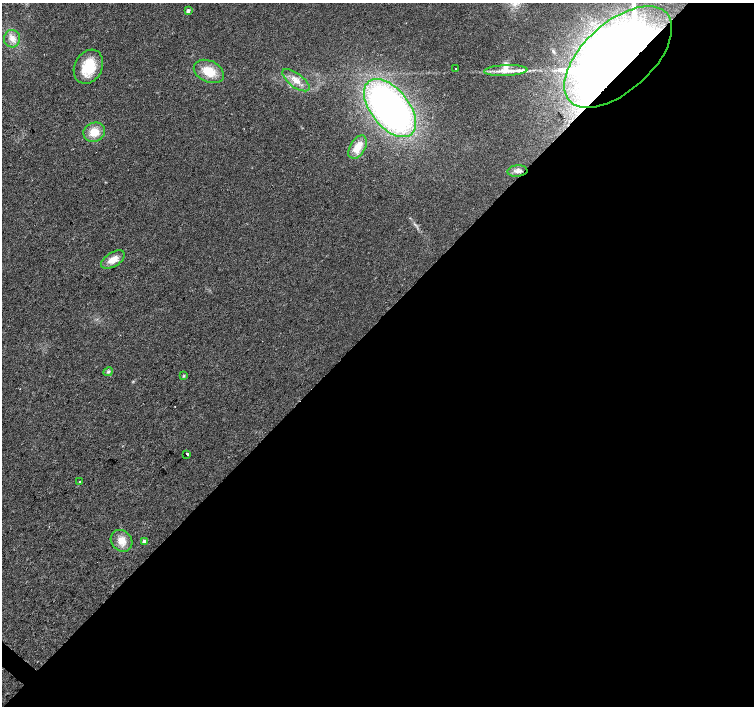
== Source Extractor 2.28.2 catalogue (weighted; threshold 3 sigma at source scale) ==
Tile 12 of 4 x 4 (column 4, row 3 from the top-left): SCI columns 4516-6019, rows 1640-3046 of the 6019 x 6028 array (HDU 1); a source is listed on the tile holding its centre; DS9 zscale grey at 2 x 2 block average (1 PNG px = mean of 2 x 2 image px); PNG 756 x 708 px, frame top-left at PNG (2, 3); each listed source drawn as its Kron ellipse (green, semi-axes under 4 px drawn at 4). Shown black and unused: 55% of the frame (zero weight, under 2 of 3 exposures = <1% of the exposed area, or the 3 px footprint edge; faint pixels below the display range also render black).
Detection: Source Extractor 2.28.2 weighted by HDU 2 'WHT'; one run over the whole footprint, this tile lists its part. Background 0.021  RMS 0.006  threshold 0.0272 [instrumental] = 3 sigma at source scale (4.5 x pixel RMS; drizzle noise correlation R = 1.50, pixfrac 1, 0.0396/0.0396 arcsec/px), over >= 5 px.
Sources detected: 22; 1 cosmic-ray / hot-pixel residue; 1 long thin detection or spike segment (spike, bleed or trail) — neither listed nor drawn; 1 inside a brighter listed object's ellipse — not listed separately; the other 19 listed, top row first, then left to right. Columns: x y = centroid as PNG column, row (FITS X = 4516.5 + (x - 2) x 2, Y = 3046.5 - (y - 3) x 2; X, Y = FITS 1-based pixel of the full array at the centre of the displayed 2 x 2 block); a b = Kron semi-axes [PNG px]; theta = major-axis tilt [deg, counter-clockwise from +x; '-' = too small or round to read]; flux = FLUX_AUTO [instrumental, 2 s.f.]
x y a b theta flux
188 11 3 2 - 4.9
12 39 9 8 - 9.8
618 57 65 34 42 2100
88 67 18 13 62 43
456 68 2 2 - 20
209 71 16 10 -25 28
506 71 21 5 2 16
296 80 16 7 -37 15
390 108 34 19 -51 580
94 132 11 9 22 20
358 147 13 7 59 20
517 171 10 5 4 6.5
113 260 13 7 32 15
108 372 5 3 - 2.2
183 376 4 2 - 1.3
187 454 2 2 - 210
79 481 2 2 - 2.6
121 541 12 10 -46 16
145 541 3 3 - 12
Overlapping masked pixels (flux is a lower limit): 1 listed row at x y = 618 57
Isophote crosses this tile's border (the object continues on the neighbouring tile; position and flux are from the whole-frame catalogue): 1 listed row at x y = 618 57